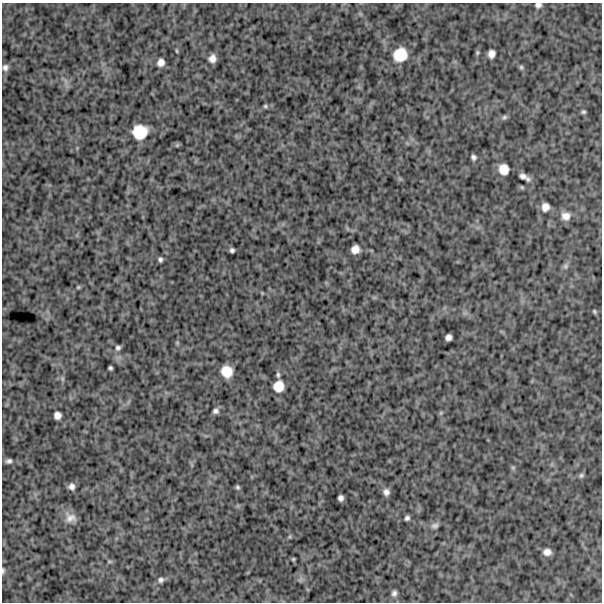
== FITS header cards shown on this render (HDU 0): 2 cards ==
NAXIS1  =                  600
NAXIS2  =                  600

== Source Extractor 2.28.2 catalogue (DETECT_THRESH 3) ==
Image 600 x 600 px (HDU 0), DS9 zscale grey, 1 PNG px = 1 image px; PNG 604 x 604 px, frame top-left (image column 1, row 600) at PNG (2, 3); no overlay
Background 980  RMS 260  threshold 782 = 3 sigma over >= 5 px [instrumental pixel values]
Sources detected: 54; all 54 listed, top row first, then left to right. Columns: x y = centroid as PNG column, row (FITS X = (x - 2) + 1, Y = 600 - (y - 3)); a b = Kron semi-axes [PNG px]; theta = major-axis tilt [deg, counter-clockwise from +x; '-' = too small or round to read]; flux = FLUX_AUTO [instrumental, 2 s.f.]
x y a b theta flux
538 5 7 6 - 62000
176 51 6 3 -81 18000
477 52 6 4 71 26000
491 54 7 6 - 110000
400 55 15 13 41 400000
212 58 7 6 - 110000
161 62 8 7 - 110000
5 67 8 7 - 70000
521 67 7 5 -75 31000
265 106 5 4 - 27000
583 112 5 5 - 33000
504 117 8 6 35 38000
140 132 13 12 - 450000
473 157 6 5 - 49000
504 169 9 8 - 200000
524 177 11 4 -30 97000
522 187 6 5 - 24000
545 207 8 7 - 120000
566 216 11 10 - 150000
355 249 8 7 - 140000
232 250 4 4 - 42000
160 260 5 4 - 40000
565 266 9 7 89 52000
78 287 5 4 - 22000
594 311 5 4 - 27000
448 337 6 5 - 79000
177 343 6 4 48 21000
118 348 6 6 - 47000
110 368 4 4 - 33000
227 371 11 10 - 290000
278 375 8 5 -90 41000
62 379 8 4 -82 31000
279 386 11 10 - 230000
216 411 7 6 - 56000
441 413 6 4 89 25000
57 415 7 6 - 100000
9 461 6 5 - 53000
513 468 6 5 - 28000
581 475 7 6 - 37000
71 486 6 6 - 78000
237 487 5 5 - 33000
386 492 8 7 - 80000
341 498 5 5 - 65000
70 518 15 12 -20 160000
407 518 5 4 - 45000
435 526 10 7 16 60000
290 536 6 4 72 24000
547 552 7 6 - 100000
293 559 4 4 - 23000
109 561 7 5 -6 27000
3 571 7 4 85 31000
161 580 8 7 - 57000
300 580 9 5 59 41000
394 593 8 6 78 60000
At the frame edge (FLAGS 8, measured only in part): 2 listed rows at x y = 538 5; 3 571